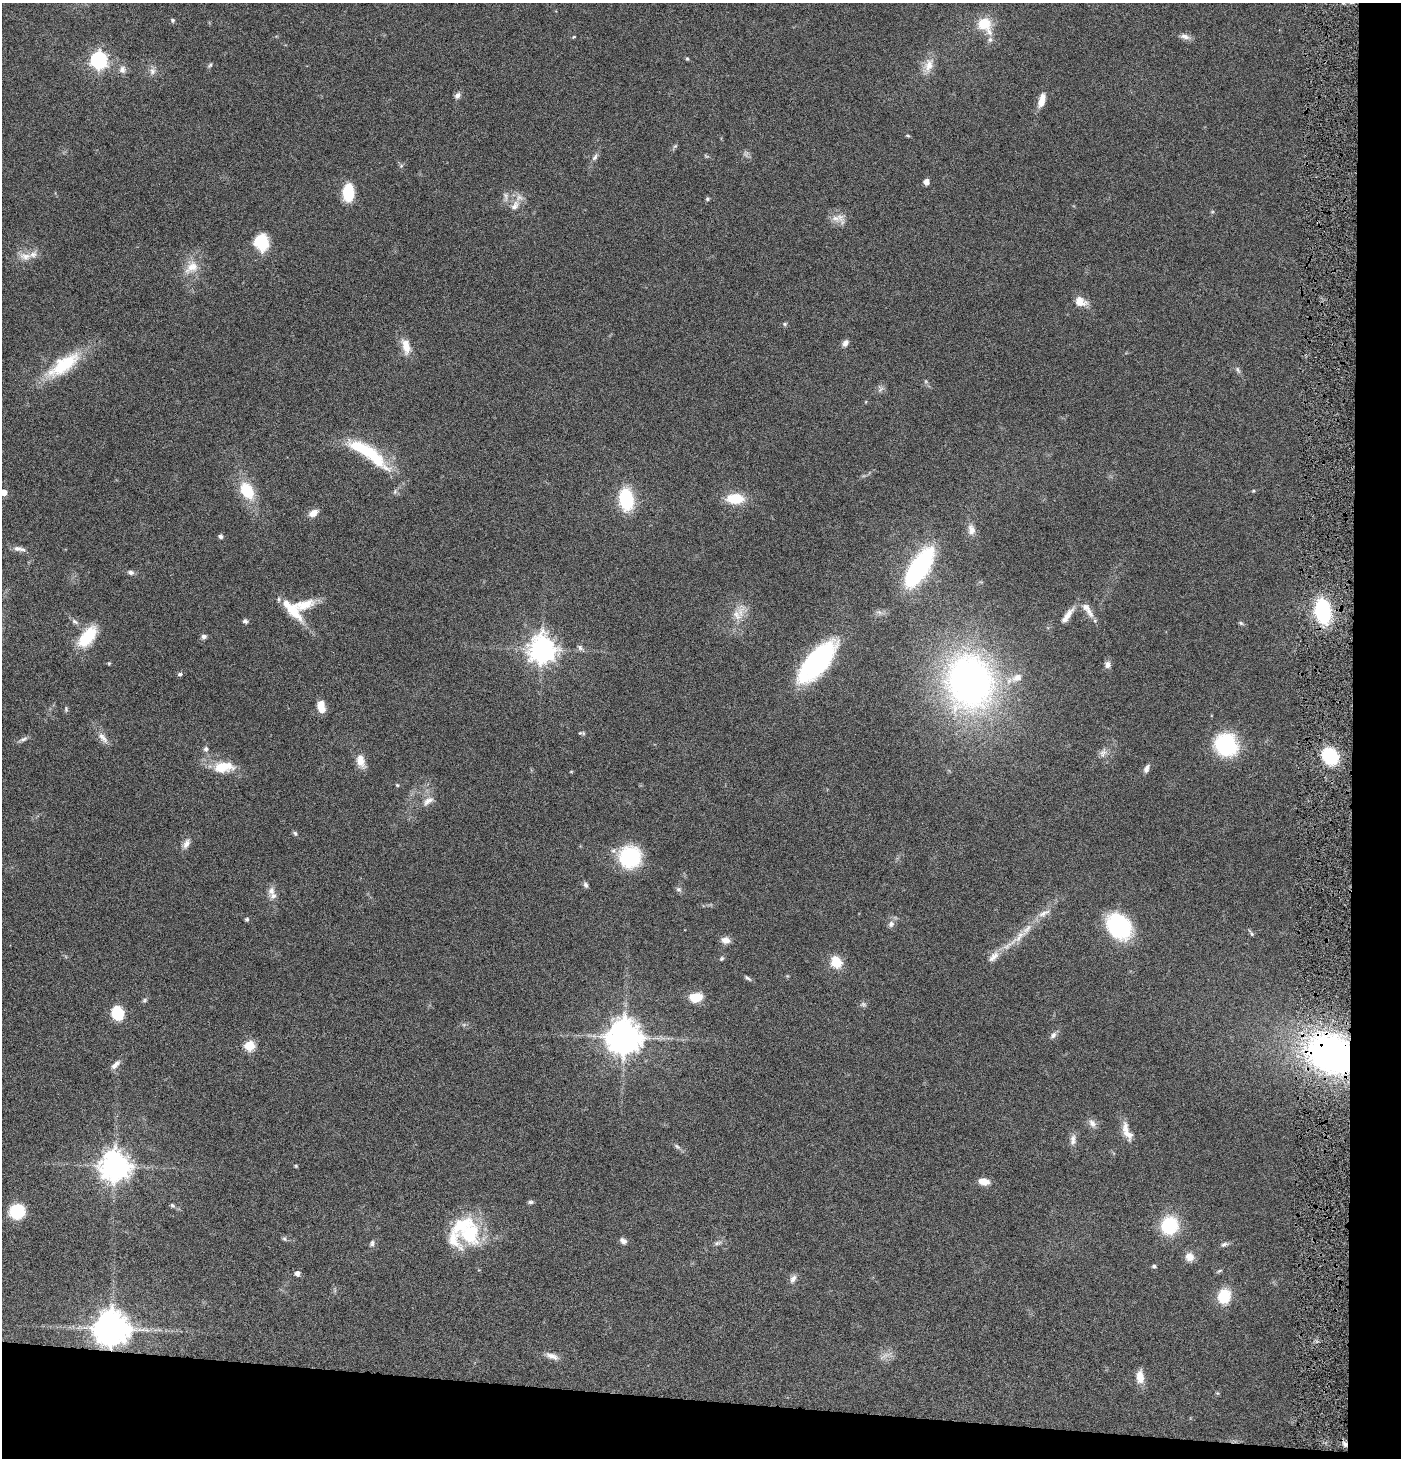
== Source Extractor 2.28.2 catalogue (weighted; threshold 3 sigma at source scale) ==
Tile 9 of 3 x 3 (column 3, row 3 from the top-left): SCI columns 2946-4344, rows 1-1456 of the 4444 x 4370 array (HDU 1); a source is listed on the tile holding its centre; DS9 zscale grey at full resolution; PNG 1403 x 1460 px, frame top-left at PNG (2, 3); no overlay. Shown black and unused: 8% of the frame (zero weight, under 4 of 8 exposures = <1% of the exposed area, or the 3 px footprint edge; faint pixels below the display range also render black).
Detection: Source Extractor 2.28.2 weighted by HDU 2 'WHT'; one run over the whole footprint, this tile lists its part. Background 0.0695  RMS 0.0042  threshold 0.0173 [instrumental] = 3 sigma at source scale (4.09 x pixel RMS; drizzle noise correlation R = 1.36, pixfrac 0.8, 0.05/0.05 arcsec/px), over >= 5 px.
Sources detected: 143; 1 too faint to see at this stretch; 1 inside a brighter object's white glare — not listed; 10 inside a brighter listed object's ellipse — not listed separately; the other 131 listed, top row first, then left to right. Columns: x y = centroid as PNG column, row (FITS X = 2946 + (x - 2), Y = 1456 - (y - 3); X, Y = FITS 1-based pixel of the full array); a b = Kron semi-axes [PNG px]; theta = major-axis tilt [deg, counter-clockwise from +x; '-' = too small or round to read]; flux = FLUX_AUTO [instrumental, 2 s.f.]
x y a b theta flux
173 20 5 5 - 0.74
984 24 19 14 -54 11
1185 36 14 7 -15 2
574 37 5 4 - 0.38
687 59 5 4 - 0.49
99 60 7 7 - 130
210 65 8 5 68 0.68
929 65 20 12 67 5.1
122 69 11 10 - 2.2
152 71 11 8 -89 2
457 95 9 7 57 1.4
1042 100 16 7 72 4.4
908 136 6 3 -20 0.44
675 146 7 4 44 0.66
706 156 7 4 -37 0.56
595 157 10 6 60 1.3
401 166 6 4 46 0.62
926 182 4 4 - 3
348 193 15 9 89 16
506 196 15 6 -88 1.8
707 199 5 5 - 0.63
515 206 16 10 61 4
840 217 23 8 -60 3.1
261 242 18 15 -76 12
25 256 18 10 -6 4
191 267 23 14 38 6.9
1080 302 14 10 -24 4.7
785 324 7 5 22 0.64
845 343 9 7 58 1.7
406 346 22 11 -78 5.3
63 365 49 18 36 20
1238 370 9 4 -68 0.94
881 389 10 5 45 1.1
365 450 53 14 -31 24
247 490 16 11 -59 16
1253 491 5 4 - 0.43
4 492 5 5 - 4.5
626 499 18 11 -84 28
735 499 16 10 0 12
313 513 11 7 31 3.2
971 530 14 9 -81 2.9
221 536 5 5 - 1.1
17 548 11 7 -5 1.8
919 568 36 14 57 66
131 572 9 6 -9 1.3
304 604 31 12 15 8.7
1087 610 27 9 -56 4.2
293 611 30 11 -49 10
1323 611 17 10 -80 45
737 615 16 11 -57 4.4
1067 616 25 7 54 3.9
245 621 6 6 - 0.91
75 622 10 6 -33 1.4
1241 623 7 5 -27 0.66
204 636 7 5 7 1.3
87 637 26 12 52 17
580 648 9 6 -50 1.2
542 649 9 8 - 490
816 662 43 18 49 67
109 663 4 4 - 0.42
1108 665 9 8 - 1.8
180 674 6 5 - 0.87
1017 678 15 10 23 3.8
970 682 50 42 -81 180
321 707 12 7 -81 5.8
66 709 7 5 -89 0.64
580 733 7 5 4 0.64
103 738 20 8 -49 3.1
23 739 14 5 21 1.4
1226 745 22 20 -63 33
206 749 7 7 - 1.1
1103 753 13 9 64 2.2
1330 756 13 10 -49 28
361 761 17 9 -72 4.6
223 767 28 13 5 9.5
1147 768 11 6 64 1.7
571 772 5 3 - 0.33
397 785 5 4 - 0.43
428 801 16 9 38 3
295 833 7 5 -72 0.73
186 843 14 7 62 2.3
630 857 19 19 - 31
586 885 8 5 -68 1
678 889 8 6 -30 1.1
271 891 13 9 86 2.5
247 919 4 4 - 0.92
891 924 10 8 65 1.8
1119 926 20 15 -47 53
1251 933 10 4 -59 0.7
1018 937 38 8 43 8.4
725 940 11 8 -8 2.6
722 959 6 5 - 0.65
836 962 11 9 -52 9.2
748 978 10 4 -35 0.88
696 997 13 9 5 8.4
144 1000 7 5 28 0.72
863 1004 8 6 -31 0.98
117 1013 11 9 -69 17
1053 1035 9 7 52 1.5
624 1037 11 11 - 740
250 1046 5 5 - 26
1331 1054 35 27 -30 160
115 1065 14 6 41 2.2
1092 1123 12 8 -56 2.3
1127 1131 26 9 -69 4.9
1073 1140 16 8 84 2.3
677 1146 10 5 -32 1.1
115 1166 9 9 - 640
296 1166 4 4 - 0.41
984 1181 11 7 -13 4.5
531 1202 7 4 0 0.79
172 1205 6 5 - 0.68
17 1211 11 10 - 20
1169 1225 16 15 - 24
469 1234 35 30 83 25
284 1239 7 5 -66 0.69
623 1241 10 7 -30 1.5
372 1243 9 6 70 1.1
718 1243 10 5 24 1.2
1224 1244 9 5 20 1.2
1189 1257 11 10 - 3.5
1154 1266 5 4 - 0.96
1219 1271 8 4 35 0.63
297 1273 5 4 - 2.1
793 1279 12 7 60 1.9
1224 1296 12 10 73 15
111 1329 11 11 - 790
552 1356 19 7 -20 2.7
1140 1377 17 9 -86 4.6
1217 1393 5 5 - 0.47
1345 1444 6 6 - 1.2
Overlapping masked pixels (flux is a lower limit): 3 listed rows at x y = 1331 1054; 111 1329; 1345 1444
Isophote crosses this tile's border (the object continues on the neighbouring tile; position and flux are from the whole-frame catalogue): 1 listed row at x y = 4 492